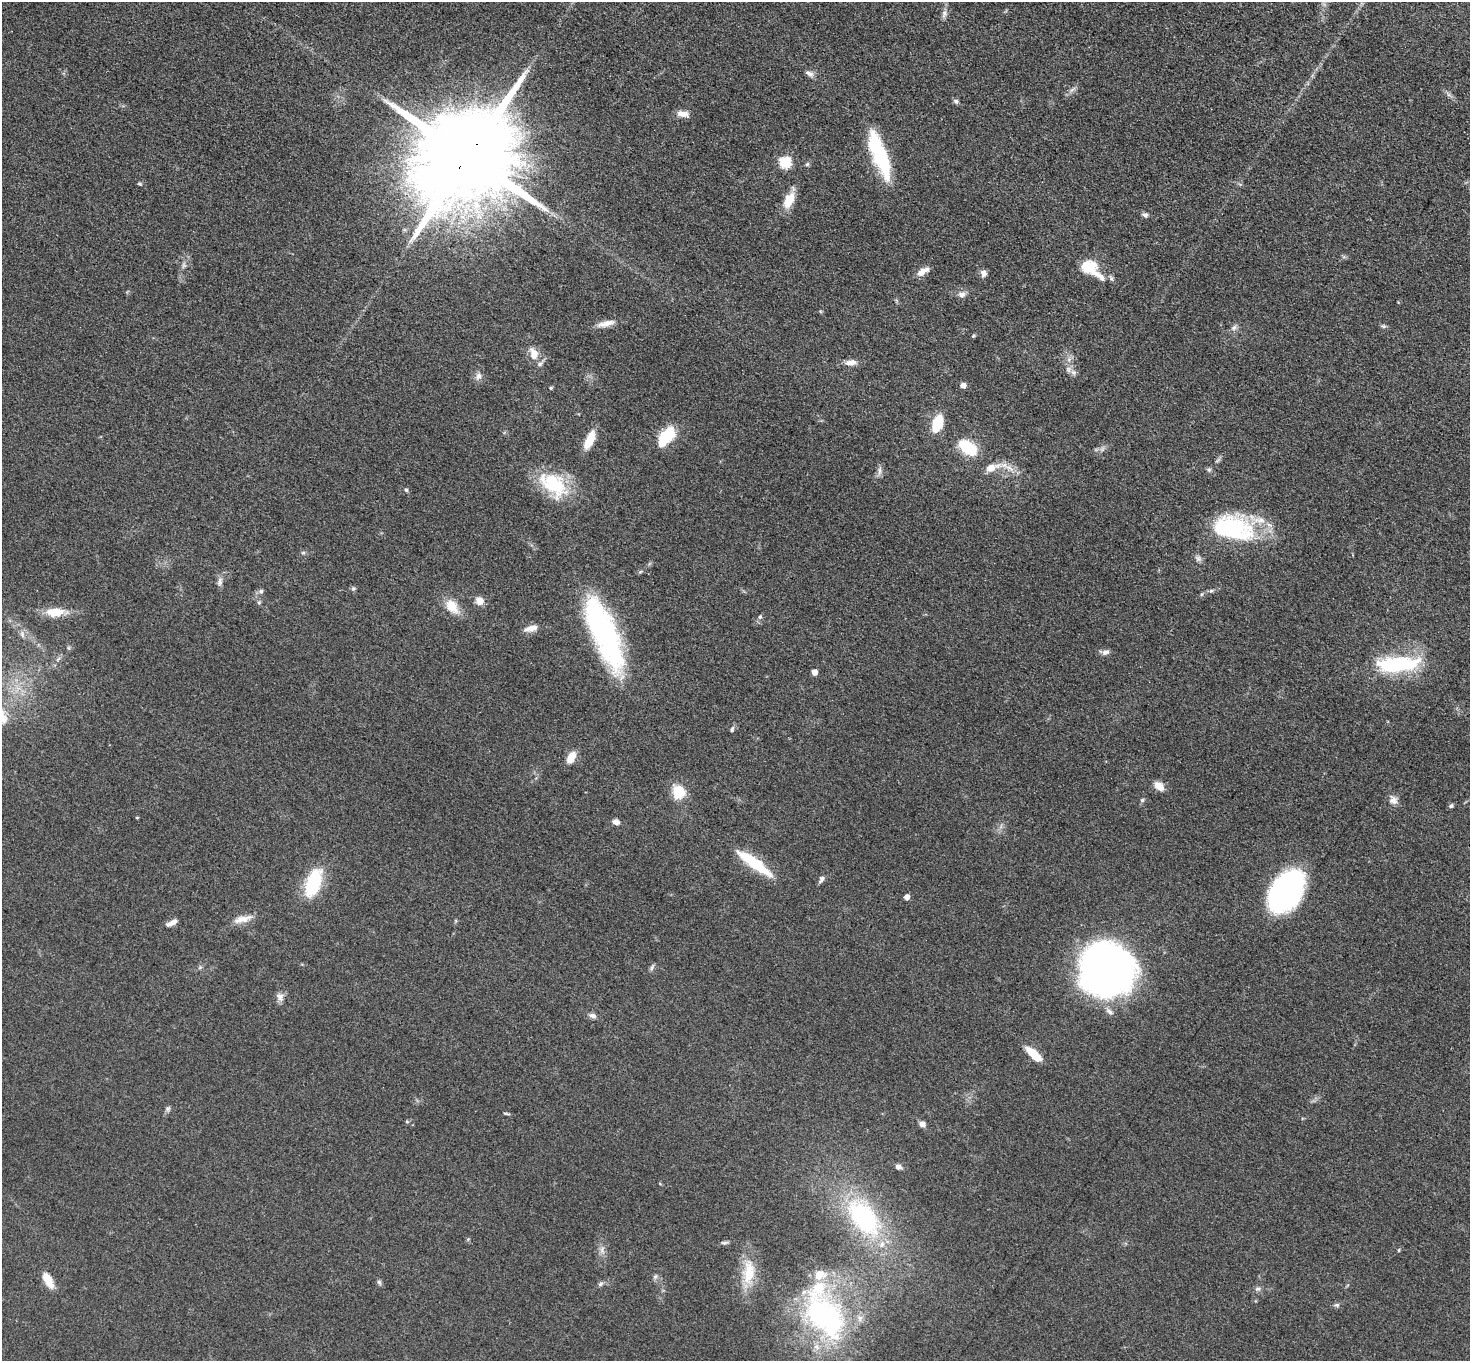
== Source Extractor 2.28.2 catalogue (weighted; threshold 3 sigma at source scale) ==
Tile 10 of 4 x 4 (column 2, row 3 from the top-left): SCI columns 1481-2948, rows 1520-2878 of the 5892 x 5896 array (HDU 1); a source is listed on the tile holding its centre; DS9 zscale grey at full resolution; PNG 1472 x 1363 px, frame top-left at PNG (2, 2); no overlay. Shown black and unused: <1% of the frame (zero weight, under 3 of 5 exposures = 1% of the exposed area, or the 3 px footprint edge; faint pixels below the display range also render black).
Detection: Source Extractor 2.28.2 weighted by HDU 2 'WHT'; one run over the whole footprint, this tile lists its part. Background 0.0484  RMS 0.0054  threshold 0.0241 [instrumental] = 3 sigma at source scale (4.5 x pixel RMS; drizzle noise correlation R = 1.50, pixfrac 1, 0.05/0.05 arcsec/px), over >= 5 px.
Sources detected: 100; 3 inside a brighter object's white glare — not listed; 7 inside a brighter listed object's ellipse — not listed separately; the other 90 listed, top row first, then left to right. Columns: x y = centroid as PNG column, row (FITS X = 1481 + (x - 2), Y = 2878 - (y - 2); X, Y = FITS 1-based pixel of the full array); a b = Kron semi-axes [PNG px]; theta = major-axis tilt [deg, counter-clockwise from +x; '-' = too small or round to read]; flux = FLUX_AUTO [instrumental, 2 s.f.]
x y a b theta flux
944 14 12 6 78 2.3
809 73 13 6 -24 2.1
956 101 7 6 - 1.2
683 114 16 7 -9 3.9
468 156 29 22 49 16000
785 162 6 6 - 42
884 163 35 18 -77 29
807 164 6 5 - 0.93
789 200 21 11 63 8.9
1145 215 8 6 -30 1.6
1087 266 21 15 8 12
921 272 15 7 39 4.2
983 273 8 7 - 2.5
1102 278 10 6 -67 2
1111 278 7 5 -49 1.1
962 294 10 7 5 2.6
606 323 25 7 14 5.1
1383 326 6 5 - 0.97
1234 328 9 6 48 1.8
973 336 6 4 45 0.63
534 354 14 9 -71 6.4
851 362 13 7 5 3.8
1074 372 10 6 -41 2.2
478 376 10 8 49 2.4
963 385 5 5 - 3.8
551 388 5 4 - 0.69
937 424 18 11 58 12
666 436 24 12 50 20
589 440 18 7 67 13
968 448 23 12 -38 20
991 467 21 10 17 7
1010 468 16 6 -35 4.3
879 470 12 4 83 1.9
1209 470 6 5 - 0.98
554 484 38 25 -44 30
406 490 5 5 - 0.81
1233 528 49 27 -13 58
303 553 6 4 0 0.83
1198 559 8 7 - 1.7
220 581 13 7 81 2.4
353 588 6 5 - 0.98
261 591 7 6 - 1.4
479 601 9 8 - 4.7
259 602 6 4 19 0.69
452 606 19 12 -53 9.5
55 612 21 10 4 11
760 617 6 5 - 0.99
531 628 18 7 11 4.2
604 633 77 23 -68 110
22 634 10 6 -80 1.9
1106 652 10 7 14 2.1
1396 664 47 19 6 45
814 672 4 4 - 4.2
732 729 9 4 64 0.93
571 757 14 8 63 6.4
1159 786 11 7 -40 6.1
679 791 15 13 -71 13
1142 800 6 5 - 0.88
1393 800 12 9 -61 3.3
1451 806 6 5 - 1
137 818 5 3 - 0.48
616 822 8 6 -15 2.8
754 863 46 10 -36 24
821 879 10 6 60 1.7
313 883 31 15 71 30
1285 891 35 22 55 150
907 897 4 4 - 3.6
242 919 25 9 14 5.9
172 923 14 6 28 3.1
652 967 10 4 64 1.2
1106 969 42 40 -21 330
280 997 12 9 -68 2.9
593 1016 9 6 -17 2
1033 1054 20 8 -43 10
168 1109 7 6 - 1.2
407 1122 5 3 - 0.58
922 1124 6 5 - 3.3
898 1167 7 6 - 2.2
864 1217 30 18 -52 79
724 1242 11 4 4 1.2
602 1250 11 6 85 2.4
1399 1250 5 3 - 0.58
749 1272 38 16 86 17
655 1277 6 6 - 1.2
48 1280 18 8 -62 8.7
379 1282 7 5 -71 1.2
600 1284 8 5 36 1.2
1257 1289 8 5 6 1.4
1337 1305 7 5 6 1.1
825 1317 74 43 -55 110
Overlapping masked pixels (flux is a lower limit): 1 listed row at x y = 468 156